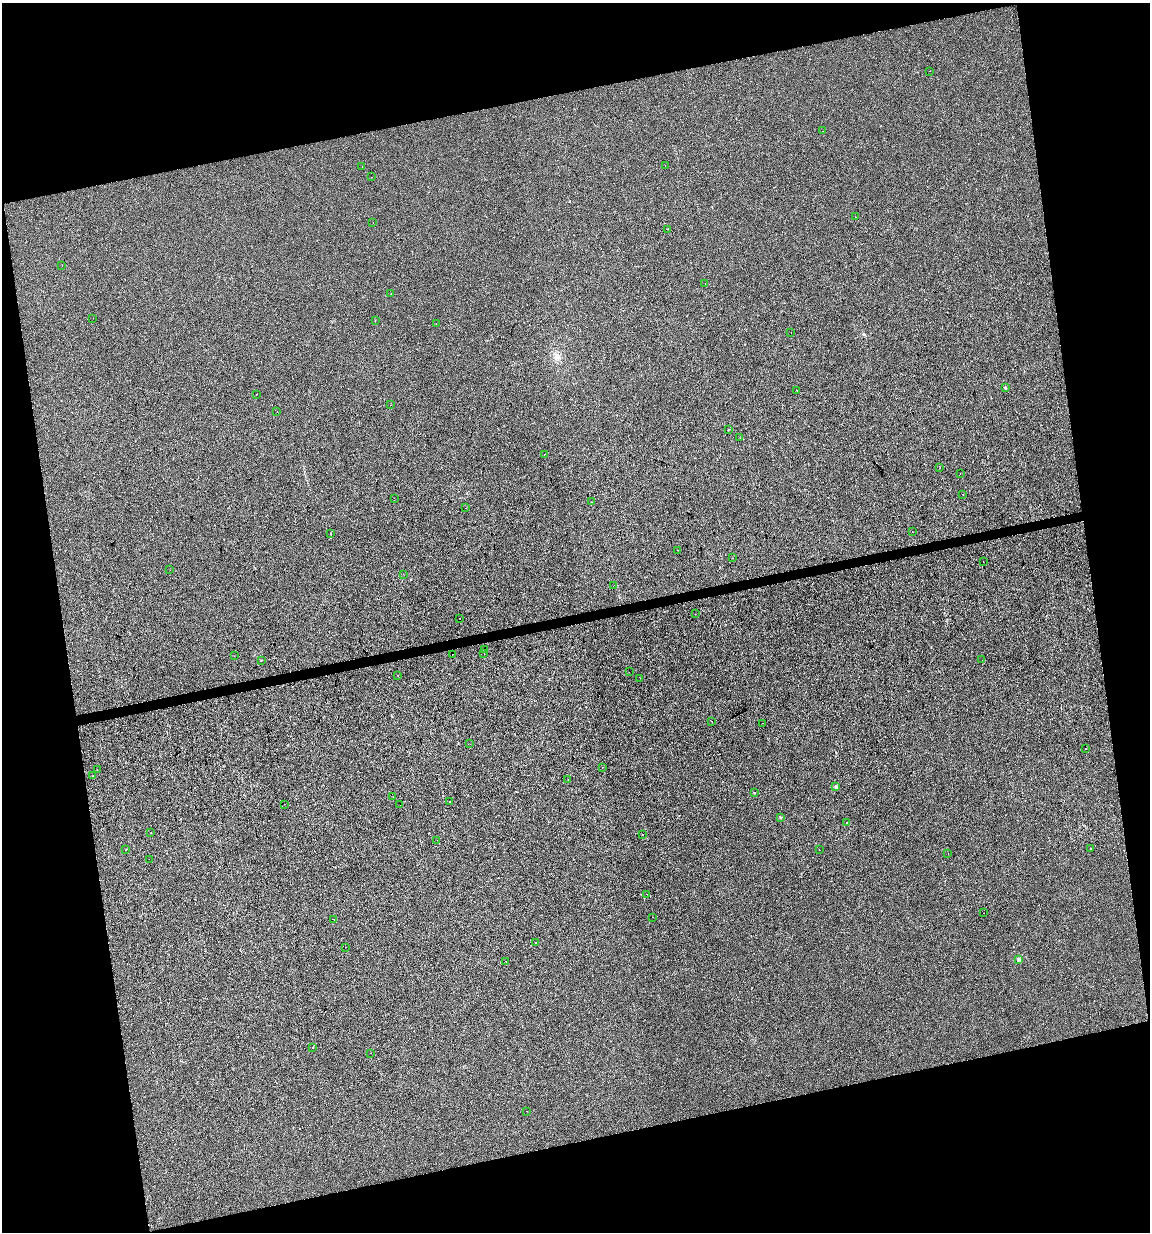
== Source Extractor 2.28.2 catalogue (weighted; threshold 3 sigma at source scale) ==
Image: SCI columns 30-4621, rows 1-4919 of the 4697 x 4919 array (HDU 1 of 3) = the unmasked area's bounding box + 8 px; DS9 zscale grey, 4 x 4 block average (1 PNG px = mean of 4 x 4 image px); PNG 1152 x 1234 px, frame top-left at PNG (2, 3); each listed source drawn as its Kron ellipse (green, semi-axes under 4 px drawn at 4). Shown black and unused: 26% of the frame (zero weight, under 2 of 3 exposures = <1% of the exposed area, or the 3 px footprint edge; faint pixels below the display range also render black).
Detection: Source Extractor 2.28.2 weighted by HDU 2 'WHT'. Background -2.51e-04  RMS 0.0042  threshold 0.019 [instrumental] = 3 sigma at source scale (4.5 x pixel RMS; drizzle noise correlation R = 1.50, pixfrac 1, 0.0396/0.0396 arcsec/px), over >= 5 px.
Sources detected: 94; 11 cosmic-ray / hot-pixel residue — neither listed nor drawn; the other 83 listed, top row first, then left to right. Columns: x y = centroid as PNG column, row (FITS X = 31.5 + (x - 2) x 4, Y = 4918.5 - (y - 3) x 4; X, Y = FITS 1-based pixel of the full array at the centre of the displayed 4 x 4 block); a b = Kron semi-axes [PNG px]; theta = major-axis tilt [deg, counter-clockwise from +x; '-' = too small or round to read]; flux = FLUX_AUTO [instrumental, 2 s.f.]
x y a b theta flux
930 71 2 2 - 0.34
823 131 2 2 - 0.48
665 165 2 2 - 0.57
362 166 2 2 - 1.1
371 177 2 2 - 4.4
855 217 2 2 - 1.3
373 222 2 2 - 0.7
668 229 2 2 - 0.74
62 266 2 2 - 1.3
705 283 2 2 - 0.89
391 294 2 2 - 0.66
93 318 2 2 - 0.63
375 321 2 2 - 0.69
436 323 2 2 - 0.48
791 333 2 2 - 0.71
1005 388 2 2 - 4.5
796 390 2 2 - 1
256 394 2 2 - 0.77
391 405 2 2 - 0.55
277 412 2 2 - 0.93
728 430 2 2 - 0.35
740 438 2 2 - 0.61
544 454 2 2 - 28
940 468 2 2 - 1.2
960 474 2 2 - 1.9
963 494 2 2 - 6.9
394 498 2 2 - 1.9
592 502 2 2 - 0.5
466 508 2 2 - 0.51
912 532 2 2 - 3.1
331 534 2 2 - 1.1
678 550 2 2 - 3.1
733 558 2 2 - 0.53
983 562 2 2 - 0.54
170 570 2 2 - 0.42
403 574 2 2 - 0.75
613 586 2 2 - 0.61
695 614 2 2 - 0.5
460 618 2 2 - 4.4
485 649 2 2 - 0.6
484 653 2 2 - 0.69
452 654 2 2 - 0.92
234 656 2 2 - 1
261 660 2 2 - 0.35
982 660 2 2 - 0.35
629 672 2 2 - 1.5
398 676 2 2 - 1.4
640 678 2 2 - 0.73
712 721 2 2 - 0.47
763 723 2 2 - 2
470 744 2 2 - 0.52
1085 749 2 2 - 3.4
602 767 2 2 - 1.2
97 770 2 2 - 0.61
93 775 2 2 - 0.67
568 779 2 2 - 1
836 787 2 2 - 16
754 793 2 2 - 2.9
393 797 2 2 - 2.2
449 801 2 2 - 1
284 804 2 2 - 0.73
400 805 2 2 - 0.47
780 817 2 2 - 0.87
847 822 2 2 - 17
151 833 2 2 - 1.8
642 835 2 2 - 0.74
437 840 2 2 - 0.46
1091 849 2 2 - 0.72
125 850 2 2 - 3.9
819 850 2 2 - 0.82
948 853 2 2 - 0.71
149 859 2 2 - 0.4
647 894 2 2 - 0.42
984 913 2 2 - 2.6
652 917 2 2 - 2.2
334 919 2 2 - 2.3
535 942 2 2 - 0.61
345 947 2 2 - 1.2
1019 959 2 2 - 22
506 961 2 2 - 0.46
312 1047 2 2 - 4
371 1053 2 2 - 1.5
526 1111 2 2 - 0.77
Diffuse or blended objects may show on this block-average render without a row.